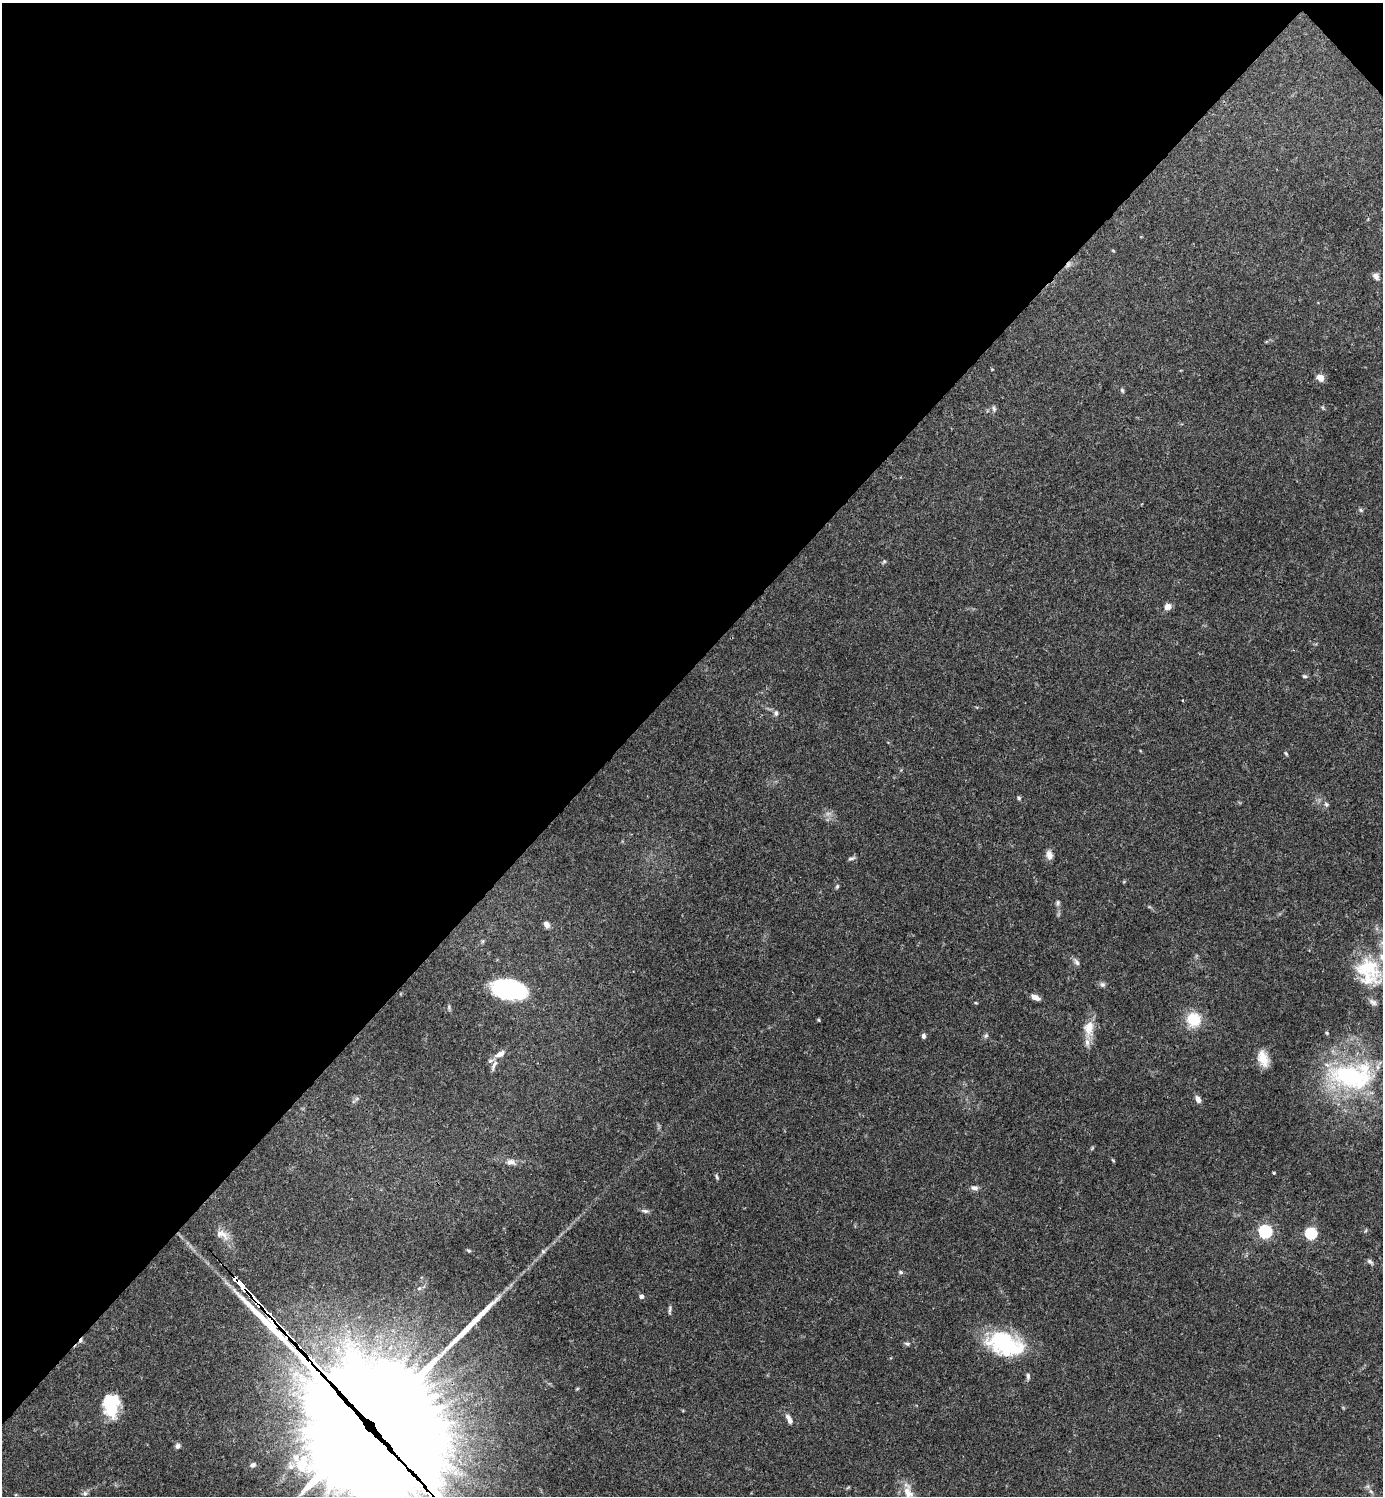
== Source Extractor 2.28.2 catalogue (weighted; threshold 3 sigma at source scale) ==
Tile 2 of 4 x 4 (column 2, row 1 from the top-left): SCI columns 1683-3063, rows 4486-5979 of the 5985 x 5985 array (HDU 1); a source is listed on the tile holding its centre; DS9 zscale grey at full resolution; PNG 1385 x 1498 px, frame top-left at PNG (2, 3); no overlay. Shown black and unused: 45% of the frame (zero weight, under 3 of 4 exposures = <1% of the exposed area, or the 3 px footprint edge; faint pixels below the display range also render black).
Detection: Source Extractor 2.28.2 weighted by HDU 2 'WHT'; one run over the whole footprint, this tile lists its part. Background 0.153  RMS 0.0046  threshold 0.0206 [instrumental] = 3 sigma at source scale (4.5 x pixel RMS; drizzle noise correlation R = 1.50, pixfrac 1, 0.05/0.05 arcsec/px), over >= 5 px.
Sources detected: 88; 1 too faint to see at this stretch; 5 inside a brighter object's white glare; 7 cosmic-ray / hot-pixel residue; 2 long thin detections or spike segments (spike, bleed or trail) — not listed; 5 inside a brighter listed object's ellipse — not listed separately; the other 68 listed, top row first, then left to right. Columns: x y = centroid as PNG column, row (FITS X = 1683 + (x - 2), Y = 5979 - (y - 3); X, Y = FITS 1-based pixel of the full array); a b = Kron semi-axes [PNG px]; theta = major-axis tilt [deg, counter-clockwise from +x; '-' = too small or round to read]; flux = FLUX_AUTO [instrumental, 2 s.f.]
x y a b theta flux
1376 276 9 6 -52 1.9
1320 378 9 7 -37 3.1
1122 390 7 4 -63 0.75
994 409 7 5 -75 1.1
1361 510 6 5 - 0.75
884 562 6 4 20 0.62
1167 606 8 7 - 2.8
1304 676 6 4 -16 0.76
776 713 8 6 89 1.4
1286 753 5 4 - 0.56
1019 798 5 5 - 0.71
1326 804 6 5 - 0.81
1049 855 11 8 -76 2.7
851 858 11 4 14 0.93
837 886 6 4 64 0.69
1058 903 7 5 89 0.94
546 924 8 6 -50 2
483 941 6 4 71 0.6
1077 962 10 6 -49 1.6
1367 968 39 26 -38 24
1102 984 7 6 - 1.2
509 990 30 16 -11 62
1036 997 10 6 -25 2.6
1373 1002 12 7 -33 1.8
976 1003 5 3 - 0.38
449 1007 8 4 -73 0.8
1194 1019 14 14 - 14
819 1020 5 3 - 0.45
1089 1028 22 13 80 7.5
1327 1033 4 4 - 0.5
923 1036 6 5 - 1.2
986 1036 7 5 68 0.95
500 1054 14 7 28 3.2
1263 1059 20 11 -69 6.7
494 1065 17 5 67 1.9
1351 1077 66 32 -11 61
1198 1099 8 6 -56 2.4
1092 1148 7 4 54 0.54
511 1162 14 8 -10 3
1274 1173 3 3 - 0.43
717 1177 7 4 -69 0.76
974 1188 10 6 -7 1.7
645 1211 12 5 -11 1.3
1265 1232 6 6 - 84
1311 1233 6 6 - 50
222 1234 22 10 -29 4.7
469 1251 6 4 -18 0.6
543 1251 6 5 - 0.77
1370 1262 9 5 -37 1.1
900 1272 6 5 - 0.85
241 1285 11 4 -50 150
419 1288 6 5 - 0.88
641 1296 4 4 - 1.7
254 1299 8 4 -44 190
670 1310 13 3 89 0.95
1005 1343 41 26 -15 38
907 1344 8 4 -20 0.85
1028 1376 9 5 -89 1.2
577 1389 6 3 19 0.49
111 1406 21 12 -87 29
789 1419 13 6 -63 2.5
360 1432 88 50 -58 9100
178 1446 7 6 - 1.3
253 1465 6 5 - 1.3
291 1466 9 8 - 2.3
1371 1491 7 4 -44 0.91
908 1492 24 11 -74 7.1
85 1493 8 6 -69 1.1
Overlapping masked pixels (flux is a lower limit): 3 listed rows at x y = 241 1285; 254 1299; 360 1432
Isophote crosses this tile's border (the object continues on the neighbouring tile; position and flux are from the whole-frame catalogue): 2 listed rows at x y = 360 1432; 908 1492